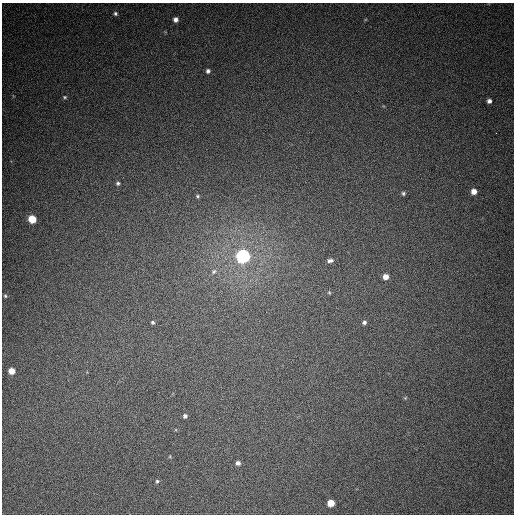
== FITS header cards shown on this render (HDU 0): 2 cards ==
NAXIS1  =                  512
NAXIS2  =                  512

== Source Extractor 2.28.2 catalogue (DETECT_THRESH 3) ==
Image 512 x 512 px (HDU 0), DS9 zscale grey, 1 PNG px = 1 image px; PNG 516 x 516 px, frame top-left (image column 1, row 512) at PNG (2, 3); no overlay
Background 410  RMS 11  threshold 32.3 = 3 sigma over >= 5 px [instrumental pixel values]
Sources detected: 25; all 25 listed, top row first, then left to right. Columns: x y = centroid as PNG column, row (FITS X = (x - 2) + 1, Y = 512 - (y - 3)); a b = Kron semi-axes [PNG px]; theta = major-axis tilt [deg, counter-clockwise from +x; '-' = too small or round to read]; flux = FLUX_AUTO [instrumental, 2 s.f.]
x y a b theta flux
115 14 6 5 - 1400
175 20 5 4 - 3200
208 71 5 4 - 1800
65 97 5 4 - 1000
489 101 5 5 - 2500
496 133 2 2 - 2200
118 183 5 4 - 1200
474 191 5 5 - 5300
403 193 6 5 - 1400
198 196 5 4 - 1000
32 219 5 5 - 22000
243 256 6 6 - 240000
330 260 8 5 3 2200
214 271 8 7 - 2300
386 277 5 5 - 5800
329 293 6 5 - 940
5 296 5 4 - 910
152 322 5 4 - 1200
364 322 5 5 - 1700
12 371 5 5 - 9500
405 398 5 4 - 690
185 416 5 5 - 1700
238 463 5 5 - 2500
157 481 5 5 - 1100
331 503 5 5 - 13000